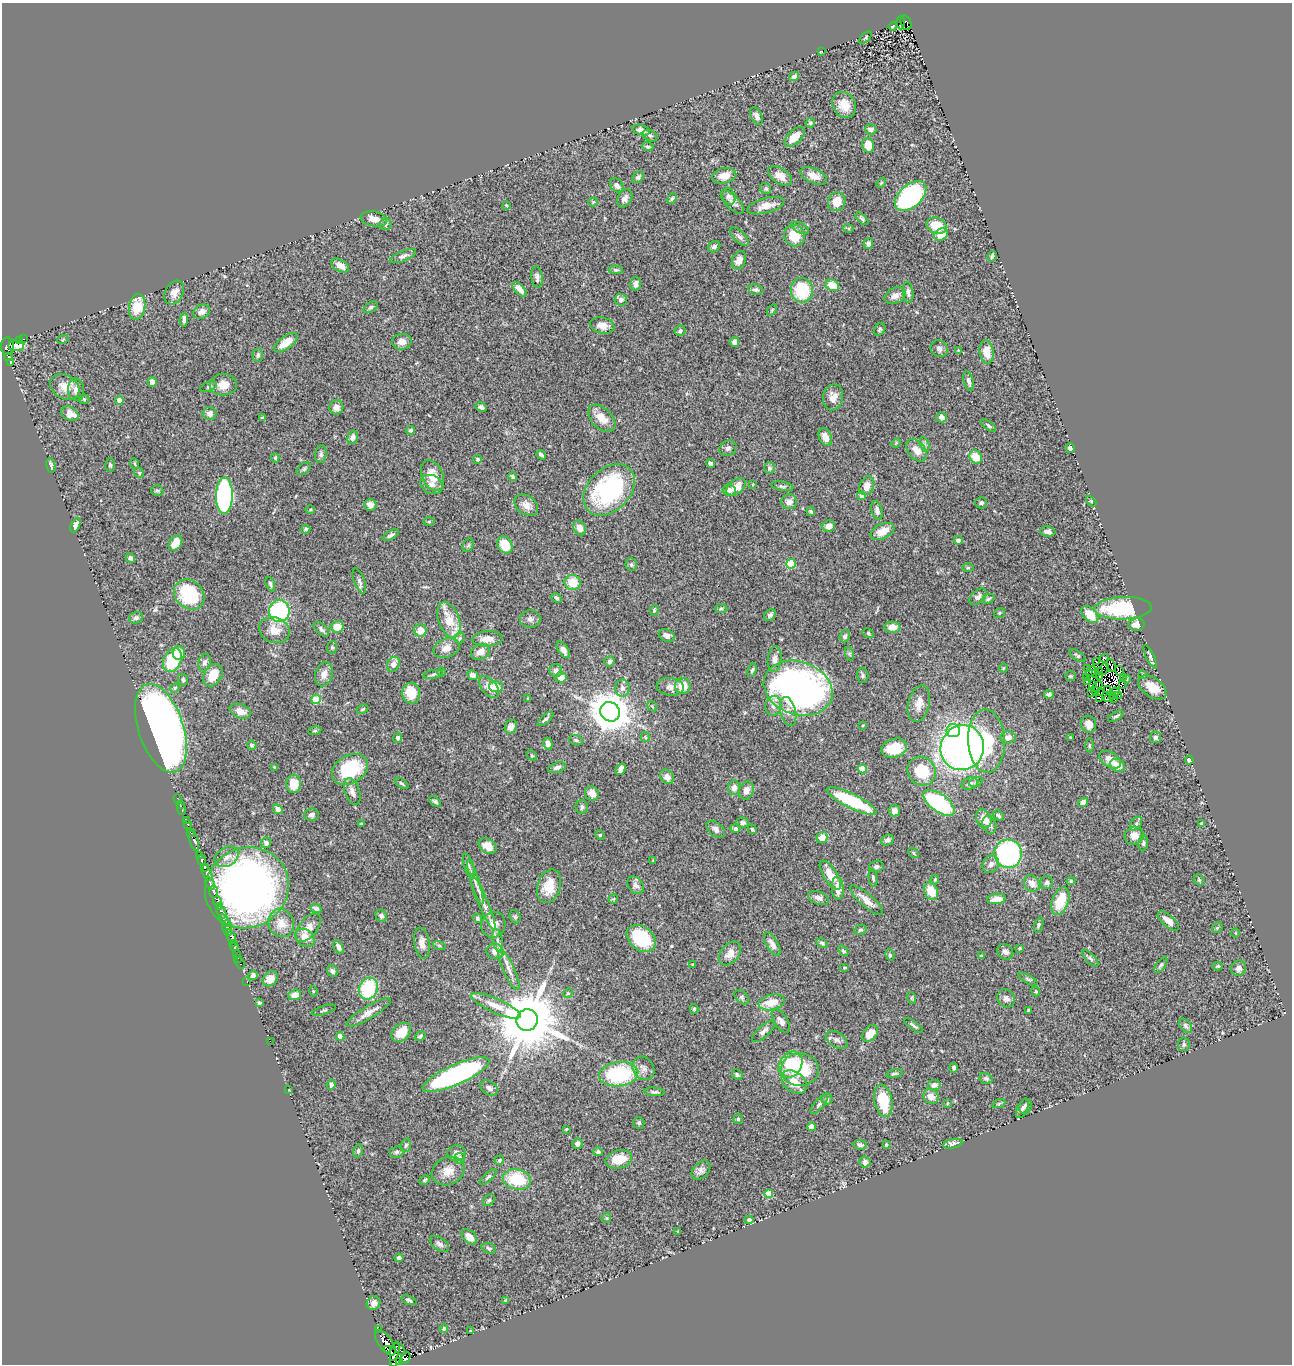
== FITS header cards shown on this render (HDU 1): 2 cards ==
NAXIS1  =                 1290
NAXIS2  =                 1362

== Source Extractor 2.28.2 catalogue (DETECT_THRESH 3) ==
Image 1290 x 1362 px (HDU 1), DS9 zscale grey, 1 PNG px = 1 image px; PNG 1294 x 1366 px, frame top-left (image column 1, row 1362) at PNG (2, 3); each listed source drawn as its Kron ellipse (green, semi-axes under 4 px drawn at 4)
Background 0.577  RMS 0.052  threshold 0.157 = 3 sigma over >= 5 px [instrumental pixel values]
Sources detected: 516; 10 with non-positive FLUX_AUTO (blend fragments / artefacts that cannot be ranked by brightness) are neither listed nor drawn; of the other 506, the 500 brightest by FLUX_AUTO listed and drawn (6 fainter detections omitted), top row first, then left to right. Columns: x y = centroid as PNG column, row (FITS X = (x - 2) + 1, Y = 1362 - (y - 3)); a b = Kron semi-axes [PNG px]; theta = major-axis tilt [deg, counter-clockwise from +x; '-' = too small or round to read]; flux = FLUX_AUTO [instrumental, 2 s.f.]
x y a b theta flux
901 22 7 3 89 9.9
906 23 7 5 -71 35
893 26 4 2 - 3.7
866 37 7 3 46 5.2
821 52 3 2 - 3.3
794 76 5 4 - 7.2
844 105 13 11 -56 48
757 116 9 5 -64 17
810 123 5 4 - 5.9
871 129 6 5 - 11
641 130 9 5 -17 20
650 136 7 5 -27 7.5
795 137 12 6 44 50
868 145 7 6 - 45
648 147 5 4 - 7.3
724 176 12 7 12 36
780 176 13 7 -32 30
814 176 14 7 -24 31
638 177 7 5 43 7.5
881 183 6 3 46 3.9
617 185 8 6 -50 13
766 189 6 5 - 6.8
729 196 8 6 -64 11
911 196 18 11 42 580
625 198 9 7 61 16
672 198 5 3 - 5.1
593 202 4 4 - 3.6
732 202 15 7 -46 18
837 202 10 8 71 48
506 205 4 3 - 2.9
766 206 19 7 15 34
374 219 13 7 -11 36
862 219 8 3 -45 5.5
385 224 6 5 - 7.4
936 225 10 8 -23 79
800 228 9 5 -26 8.8
848 228 5 3 - 3.9
941 235 7 6 - 52
794 236 11 10 - 76
739 237 12 5 -44 12
868 244 5 5 - 13
714 247 6 5 - 10
403 256 14 5 22 13
992 256 5 3 - 6.9
739 260 9 6 68 22
340 266 9 5 -33 31
616 270 7 4 -4 5.9
537 277 11 5 -85 13
635 284 7 5 75 15
832 285 7 5 -25 65
520 289 9 4 -46 24
756 289 7 5 -10 9.1
802 290 12 11 - 160
174 292 12 9 60 27
908 292 10 5 -85 13
895 296 11 7 28 22
621 300 6 6 - 16
137 307 13 8 81 89
371 307 8 5 29 7.4
772 310 6 3 55 4.1
202 312 8 6 28 16
184 320 7 3 83 14
602 325 12 8 -13 29
880 329 7 5 57 6.9
680 331 6 5 - 8.1
24 339 3 2 - 11
63 339 6 3 21 3.3
20 341 3 3 - 29
402 342 10 8 2 26
734 342 5 4 - 13
286 343 14 6 36 56
7 346 9 6 -88 420
16 346 7 5 -7 96
939 349 9 8 - 12
958 350 4 4 - 2.9
987 352 12 7 -82 41
258 355 7 5 -87 8.4
9 357 4 3 - 55
11 362 3 3 - 33
969 381 10 4 -75 11
152 382 5 4 - 21
223 385 13 11 2 42
65 387 16 11 -30 44
209 387 8 4 24 6.5
76 390 11 8 -86 22
833 397 13 10 78 27
84 399 5 5 - 4.3
119 400 4 4 - 35
336 407 7 7 - 19
481 407 6 4 -27 11
70 414 9 6 -31 34
210 414 7 6 - 15
942 417 5 5 - 17
262 418 3 3 - 6.2
602 418 16 10 -45 50
989 426 8 4 -35 6.4
411 430 4 4 - 7.4
353 437 7 5 72 12
825 437 9 6 -65 30
896 443 5 4 - 4
924 444 7 4 -71 8.1
728 448 9 7 35 12
1070 448 5 4 - 13
917 450 13 8 -51 36
321 454 9 5 81 9.2
541 455 5 3 - 8.8
976 457 7 6 - 61
275 458 5 4 - 4.5
478 459 4 4 - 5.2
710 463 4 4 - 11
135 464 5 3 - 2.8
51 465 7 3 -80 7.8
110 465 7 4 90 6.5
769 468 6 5 - 8
304 469 8 5 39 6.8
139 473 5 4 - 5
432 475 16 10 -66 57
513 477 4 3 - 5.6
753 484 4 4 - 3.3
431 485 11 9 -28 21
782 486 11 4 -9 7.6
867 486 10 7 65 33
736 487 11 7 38 43
609 490 29 21 45 440
729 490 7 5 -7 14
157 491 6 5 - 6.2
224 496 18 8 89 670
862 496 4 4 - 22
1091 501 6 4 -45 4.1
789 502 8 7 - 20
981 503 6 5 - 8.8
370 505 6 6 - 19
526 505 13 9 -37 26
310 509 5 3 - 3.4
877 511 10 5 -76 13
811 512 4 4 - 5.9
429 522 5 4 - 3.8
75 525 7 4 63 16
829 526 6 5 - 22
580 528 7 6 - 28
306 529 4 4 - 6.1
882 531 13 7 25 38
1048 532 8 5 -6 14
391 535 9 4 30 9.6
958 540 4 4 - 9.6
175 543 8 6 54 39
468 545 7 5 59 6.6
505 545 9 7 -61 78
130 558 5 4 - 8.7
791 564 5 4 - 150
631 565 6 5 - 6.4
968 568 6 4 1 3.7
359 581 13 5 -70 12
573 582 8 7 - 63
270 584 8 4 -69 6.8
189 594 17 13 -43 210
978 597 10 6 44 13
556 598 6 3 -44 6.4
988 599 6 4 19 6.4
1123 608 29 11 2 270
721 609 6 4 2 4.4
654 610 5 4 - 4.6
279 611 11 10 - 360
999 613 6 4 37 4.5
1090 614 10 6 -47 62
770 615 7 5 46 10
136 618 7 5 16 8.4
530 619 10 8 6 15
449 620 18 10 -71 77
1136 624 8 6 8 24
337 627 6 5 - 51
892 627 8 5 -2 29
321 629 9 5 -42 10
274 630 15 12 -20 46
420 630 6 6 - 41
868 633 6 5 - 5.3
667 635 8 6 -22 17
845 636 6 5 - 10
460 638 5 5 - 5.8
488 639 15 7 4 32
332 647 6 5 - 5.3
446 648 13 9 20 28
563 650 9 5 -56 18
481 652 10 7 22 27
179 653 7 6 - 33
850 654 7 4 -71 6.4
1077 656 9 4 -36 6.1
1150 657 13 4 -65 8.5
1104 658 4 2 - 12
775 659 13 7 84 18
172 660 12 8 67 180
1096 661 4 2 - 5.3
204 662 9 6 75 12
609 662 5 5 - 9.1
393 664 8 6 63 24
1111 666 6 3 -67 5.3
1003 668 4 4 - 3.5
1087 669 3 2 - 5.3
1104 669 7 2 50 3.2
752 670 7 4 72 6.3
556 671 6 6 - 17
1091 671 6 3 58 5
1119 671 5 3 - 3.2
442 672 4 3 - 2.9
1099 672 3 2 - 4.9
1095 673 3 2 - 6.2
324 674 12 8 73 28
433 674 10 4 11 8.4
213 675 12 8 57 63
473 675 5 5 - 16
1143 675 4 3 - 4
862 676 7 6 - 6.6
1071 676 5 4 - 4.2
561 677 6 5 - 28
1099 677 4 2 - 5
1123 677 3 2 - 8.7
1087 678 4 3 - 3.9
1127 679 4 3 - 3
183 680 6 5 - 5.9
1087 681 3 3 - 5.7
1123 684 4 2 - 6.9
1092 685 3 2 - 2
683 686 8 8 - 64
1097 686 6 3 43 23
489 687 13 7 -49 28
496 687 7 5 -11 44
670 687 13 9 -7 22
1152 687 16 9 -35 61
175 688 5 4 - 5.4
622 688 8 7 - 14
798 688 35 26 -19 1500
1108 690 3 2 - 6.4
1096 691 2 2 - 1.9
1092 692 4 4 - 5.4
1115 692 4 4 - 8.5
411 693 10 9 - 72
1101 693 2 2 - 4.5
1049 694 5 4 - 9.1
1113 695 3 2 - 2.5
1119 696 3 3 - 11
1109 698 5 3 - 7.4
1114 698 3 3 - 4.5
316 699 5 4 - 140
528 699 3 3 - 3.2
1100 699 4 2 - 4.9
919 704 18 10 76 35
652 706 5 3 - 3.5
773 706 10 8 82 19
362 709 6 4 27 4.2
240 711 11 7 -20 28
788 711 15 8 -77 24
610 712 10 9 - 8500
1116 716 8 4 29 6.5
545 719 10 3 41 6.6
1089 724 8 7 - 26
863 725 4 3 - 2.9
511 727 7 6 - 19
161 728 46 22 -71 3200
315 731 6 3 8 4.5
953 731 7 6 - 79
645 737 5 4 - 4.9
1008 737 7 6 - 20
1070 737 3 2 - 2.6
1155 737 6 5 - 8.4
398 738 5 4 - 8
576 740 7 5 -16 6.8
986 741 31 18 -87 200
548 744 6 4 -79 17
252 745 4 4 - 5.4
1089 745 7 3 -89 4.2
894 748 13 9 17 73
962 748 23 21 67 1900
532 755 5 3 - 3.3
1110 760 12 7 -32 36
1189 760 4 4 - 17
1118 765 8 6 -31 39
274 767 4 2 - 3
557 768 9 5 17 13
350 769 19 14 31 190
621 769 6 4 55 17
863 769 4 4 - 82
922 771 15 13 -45 120
667 777 8 6 -48 21
976 782 7 4 18 6
402 783 8 4 -35 5.5
294 784 9 7 87 77
970 784 8 6 17 11
734 788 7 6 - 19
746 790 9 7 69 24
352 792 14 7 -70 21
592 793 7 7 - 24
177 798 3 2 - 4.4
435 801 7 3 -34 6.7
852 801 28 7 -26 220
1083 802 5 4 - 25
939 803 18 9 -36 370
180 804 3 2 - 5.3
582 807 7 6 - 9.1
181 809 6 2 -69 6.1
278 809 5 4 - 20
895 811 6 5 - 15
311 815 7 6 - 12
999 815 6 4 -41 5.7
984 819 10 7 -65 32
186 821 2 2 - 22
743 822 6 5 - 8.9
1202 823 4 4 - 6.1
361 824 3 3 - 3.9
1136 824 8 5 53 8.9
188 825 3 3 - 39
989 825 9 6 -72 15
716 829 10 7 -39 15
735 829 4 4 - 9.2
752 829 5 4 - 6.1
191 833 3 2 - 67
600 835 5 4 - 3.7
1134 836 9 8 - 31
822 837 6 5 - 41
887 840 6 5 - 13
194 841 11 3 -73 78
266 843 5 5 - 19
1143 843 8 4 85 6.1
488 846 9 7 -33 31
913 853 6 3 -47 4.2
1008 854 14 14 - 510
200 855 4 2 - 140
227 857 13 9 30 28
202 860 5 4 - 330
653 861 4 4 - 3.3
991 864 9 7 55 17
469 866 13 5 -73 12
204 867 3 3 - 200
876 867 7 6 - 9.1
207 873 8 4 -68 840
830 875 16 7 -57 53
873 878 9 4 -83 8
935 880 4 3 - 4.1
1199 880 6 5 - 5.3
1071 881 4 4 - 5.5
475 882 23 4 -73 21
1047 882 6 6 - 9.8
210 883 6 3 -62 310
1032 883 8 7 - 28
636 885 10 7 -50 14
549 886 17 11 73 66
247 888 42 39 31 1800
838 888 12 6 -87 39
213 891 7 4 90 220
931 891 9 6 -65 65
818 898 11 6 -19 17
613 899 5 5 - 4.1
996 899 9 5 9 35
866 900 21 6 -41 33
217 901 5 3 - 430
1060 901 14 8 70 98
483 902 30 5 -67 34
219 907 3 3 - 94
316 909 6 4 -25 9.3
222 912 7 3 -60 93
381 916 6 5 - 9.2
515 917 7 5 -69 6
477 918 5 4 - 6
225 920 7 3 -60 250
1168 921 13 6 -41 28
281 923 14 12 -68 47
493 925 13 11 60 32
1039 925 8 4 71 5.8
227 927 6 4 77 180
308 928 16 9 51 32
1217 928 6 4 47 4.6
860 930 6 4 27 5.6
229 932 3 2 - 24
1235 933 4 3 - 2.7
231 938 6 4 -70 290
305 938 10 8 -34 42
641 939 16 11 -39 200
498 941 12 5 -78 15
233 943 4 2 - 17
422 943 15 7 -82 24
822 943 6 4 -30 6.4
772 944 13 6 -60 20
439 945 6 4 -20 4.9
234 946 5 2 - 26
338 947 7 4 -61 14
1019 948 3 3 - 3.3
495 951 8 8 - 30
843 951 6 3 -51 5.7
1005 952 9 7 -42 16
730 953 13 9 50 33
237 954 2 2 - 2.4
890 955 6 4 -63 5.5
981 956 4 3 - 4.1
238 958 3 2 - 10
1090 958 10 4 -45 6.9
240 963 6 3 -63 18
693 965 3 3 - 5.8
1161 965 9 4 55 7.3
1218 966 5 4 - 3.9
844 967 5 3 - 3.3
1239 968 8 7 - 14
509 970 22 5 -66 29
332 971 6 5 - 10
253 975 5 4 - 11
270 979 8 7 - 35
1028 979 11 3 -30 6.2
247 981 3 2 - 8.1
368 989 11 9 64 190
313 991 5 3 - 3.1
1036 991 5 4 - 4.1
568 993 5 4 - 3.9
295 995 6 5 - 30
742 997 9 5 -46 7.4
912 998 6 3 -72 3.6
1006 998 9 8 - 15
772 1002 13 7 11 56
259 1003 3 3 - 6.5
496 1006 27 7 -24 52
694 1009 5 4 - 4.8
324 1010 12 2 18 4.5
1029 1010 4 3 - 4.6
369 1012 25 6 31 30
527 1020 11 10 - 33000
781 1021 13 6 -57 17
914 1026 11 3 -36 7.2
1186 1026 8 5 -52 8.2
763 1031 15 5 42 15
401 1032 11 8 44 61
870 1033 9 6 51 43
340 1036 4 4 - 36
420 1036 6 4 37 7.3
837 1040 12 7 -33 15
270 1041 2 2 - 6.8
1184 1044 7 5 83 6.5
790 1065 14 11 55 120
643 1068 12 10 -55 24
954 1068 4 3 - 9
800 1070 19 16 -2 180
619 1074 20 12 7 290
894 1074 8 4 15 7.3
456 1075 36 10 24 760
737 1075 6 4 -48 6.2
986 1078 7 5 -11 7.8
794 1082 14 10 -41 48
331 1085 5 4 - 9.6
934 1085 6 5 - 12
489 1088 9 7 -29 14
289 1090 3 2 - 2.3
654 1092 10 4 -5 7.9
931 1096 8 7 - 25
827 1099 5 5 - 5.5
883 1101 16 9 -79 120
947 1103 4 3 - 3
999 1103 7 4 20 5.6
819 1104 12 5 50 10
1025 1106 8 6 69 9.7
1022 1108 10 5 65 11
738 1119 5 5 - 4.5
639 1123 6 5 - 6.5
811 1127 4 4 - 23
566 1129 4 3 - 3.3
577 1144 5 5 - 13
953 1144 10 4 13 14
406 1145 7 5 72 6.4
860 1145 6 4 -9 7.4
886 1145 4 3 - 5.2
358 1151 7 4 79 7.5
397 1152 7 5 4 7.5
598 1152 5 4 - 8.5
456 1153 9 8 - 19
460 1158 5 5 - 7.1
619 1159 13 9 14 66
499 1160 5 4 - 5.5
865 1162 6 5 - 14
701 1170 11 7 47 14
448 1171 17 13 27 43
488 1177 11 4 42 7.6
517 1179 14 10 -13 150
424 1180 5 3 - 4.3
769 1194 4 4 - 73
489 1200 7 5 44 6.5
606 1218 5 4 - 3.9
749 1220 4 4 - 12
678 1232 3 2 - 3.3
469 1237 9 6 -45 27
440 1244 11 6 -37 14
489 1248 7 5 -18 6.8
399 1258 4 4 - 9.8
409 1300 8 3 -20 6.1
505 1300 3 3 - 4.3
374 1303 7 6 - 20
444 1329 4 4 - 4.6
378 1330 3 3 - 13
471 1331 3 2 - 3.3
385 1343 15 6 -54 1000
387 1349 4 2 - 97
400 1349 7 4 -55 130
395 1352 9 3 76 46
405 1358 7 3 49 10
400 1361 3 2 - 53
393 1364 3 2 - 83
At the frame edge (FLAGS 8, measured only in part): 1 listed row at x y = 393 1364
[6 fainter detections neither listed nor drawn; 10 non-positive-flux detections neither listed nor drawn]